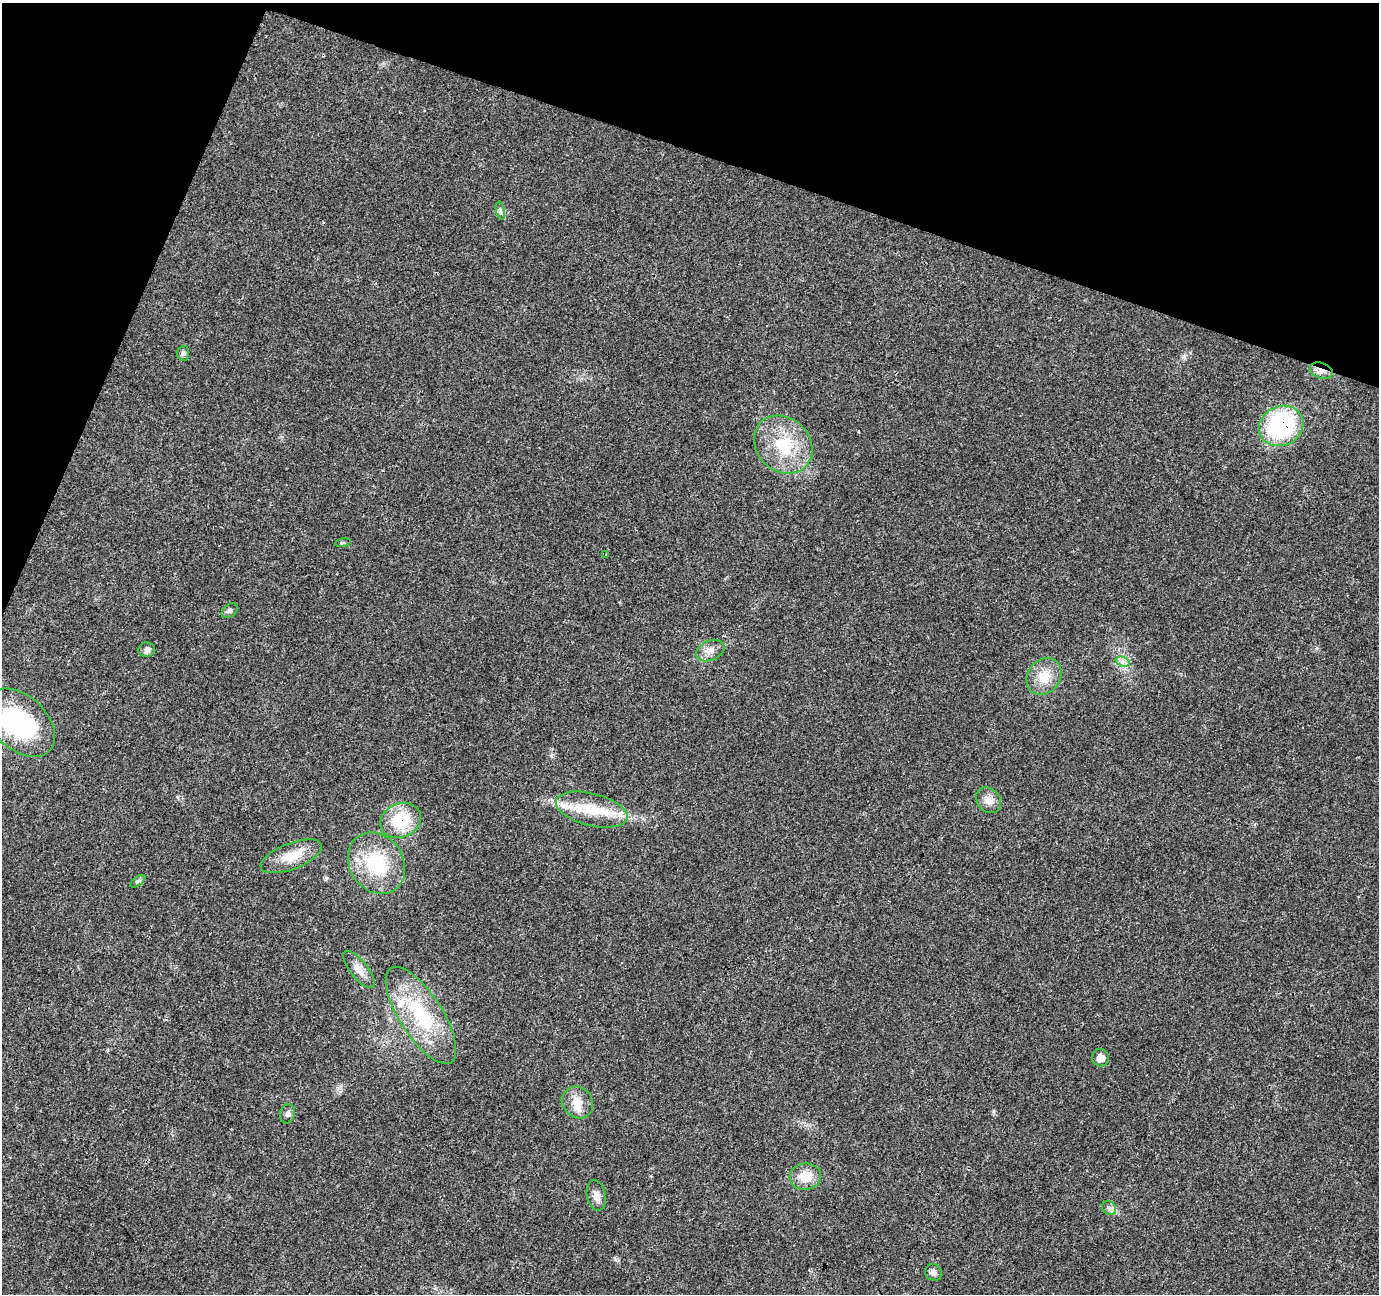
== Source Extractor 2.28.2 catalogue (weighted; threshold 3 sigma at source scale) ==
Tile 2 of 4 x 4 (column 2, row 1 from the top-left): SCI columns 1378-2754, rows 4083-5374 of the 5511 x 5649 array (HDU 1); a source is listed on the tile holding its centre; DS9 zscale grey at full resolution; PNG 1381 x 1296 px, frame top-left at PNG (2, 3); each listed source drawn as its Kron ellipse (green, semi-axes under 4 px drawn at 4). Shown black and unused: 17% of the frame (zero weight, under 3 of 4 exposures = <1% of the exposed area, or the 3 px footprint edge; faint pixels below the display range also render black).
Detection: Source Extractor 2.28.2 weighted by HDU 2 'WHT'; one run over the whole footprint, this tile lists its part. Background 0.0285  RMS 0.0034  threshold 0.0154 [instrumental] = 3 sigma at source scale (4.5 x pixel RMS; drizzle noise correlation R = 1.50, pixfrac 1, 0.0396/0.0396 arcsec/px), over >= 5 px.
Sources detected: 32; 1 inside a brighter object's white glare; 1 cosmic-ray / hot-pixel residue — neither listed nor drawn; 2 inside a brighter listed object's ellipse — not listed separately; the other 28 listed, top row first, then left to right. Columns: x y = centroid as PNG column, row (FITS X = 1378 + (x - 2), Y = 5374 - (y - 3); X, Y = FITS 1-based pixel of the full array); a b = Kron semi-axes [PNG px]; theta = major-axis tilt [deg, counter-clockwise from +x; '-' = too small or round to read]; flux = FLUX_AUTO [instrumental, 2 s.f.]
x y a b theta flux
500 211 9 4 -77 0.78
183 353 7 6 - 0.9
1321 371 12 7 -19 1.9
1281 426 23 19 24 46
783 444 31 26 -45 17
343 543 8 3 12 0.44
606 555 3 2 - 0.27
230 611 9 6 39 0.85
147 650 8 7 - 1.1
710 651 15 9 23 2.8
1123 662 7 4 -18 1.1
1044 676 19 16 52 6.5
20 723 41 27 -44 41
989 800 14 11 -50 2.9
592 810 37 16 -14 12
401 820 21 17 25 15
291 856 32 13 21 7.7
376 863 32 27 -55 21
138 881 9 4 35 0.65
359 970 22 9 -52 3.4
421 1015 56 21 -57 27
1100 1058 9 8 - 2.8
578 1103 17 14 -53 4.9
288 1114 10 7 75 1.2
805 1177 16 13 7 6.5
596 1195 15 9 -78 2.3
1109 1208 7 6 - 1.1
933 1272 8 8 - 1.4
Overlapping masked pixels (flux is a lower limit): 4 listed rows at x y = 1321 371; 1281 426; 401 820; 376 863
Isophote crosses this tile's border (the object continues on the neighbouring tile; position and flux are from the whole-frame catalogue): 1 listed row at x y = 20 723
Unlisted compact peaks at least as high as the median listed source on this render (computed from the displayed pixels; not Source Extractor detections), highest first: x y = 1317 648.